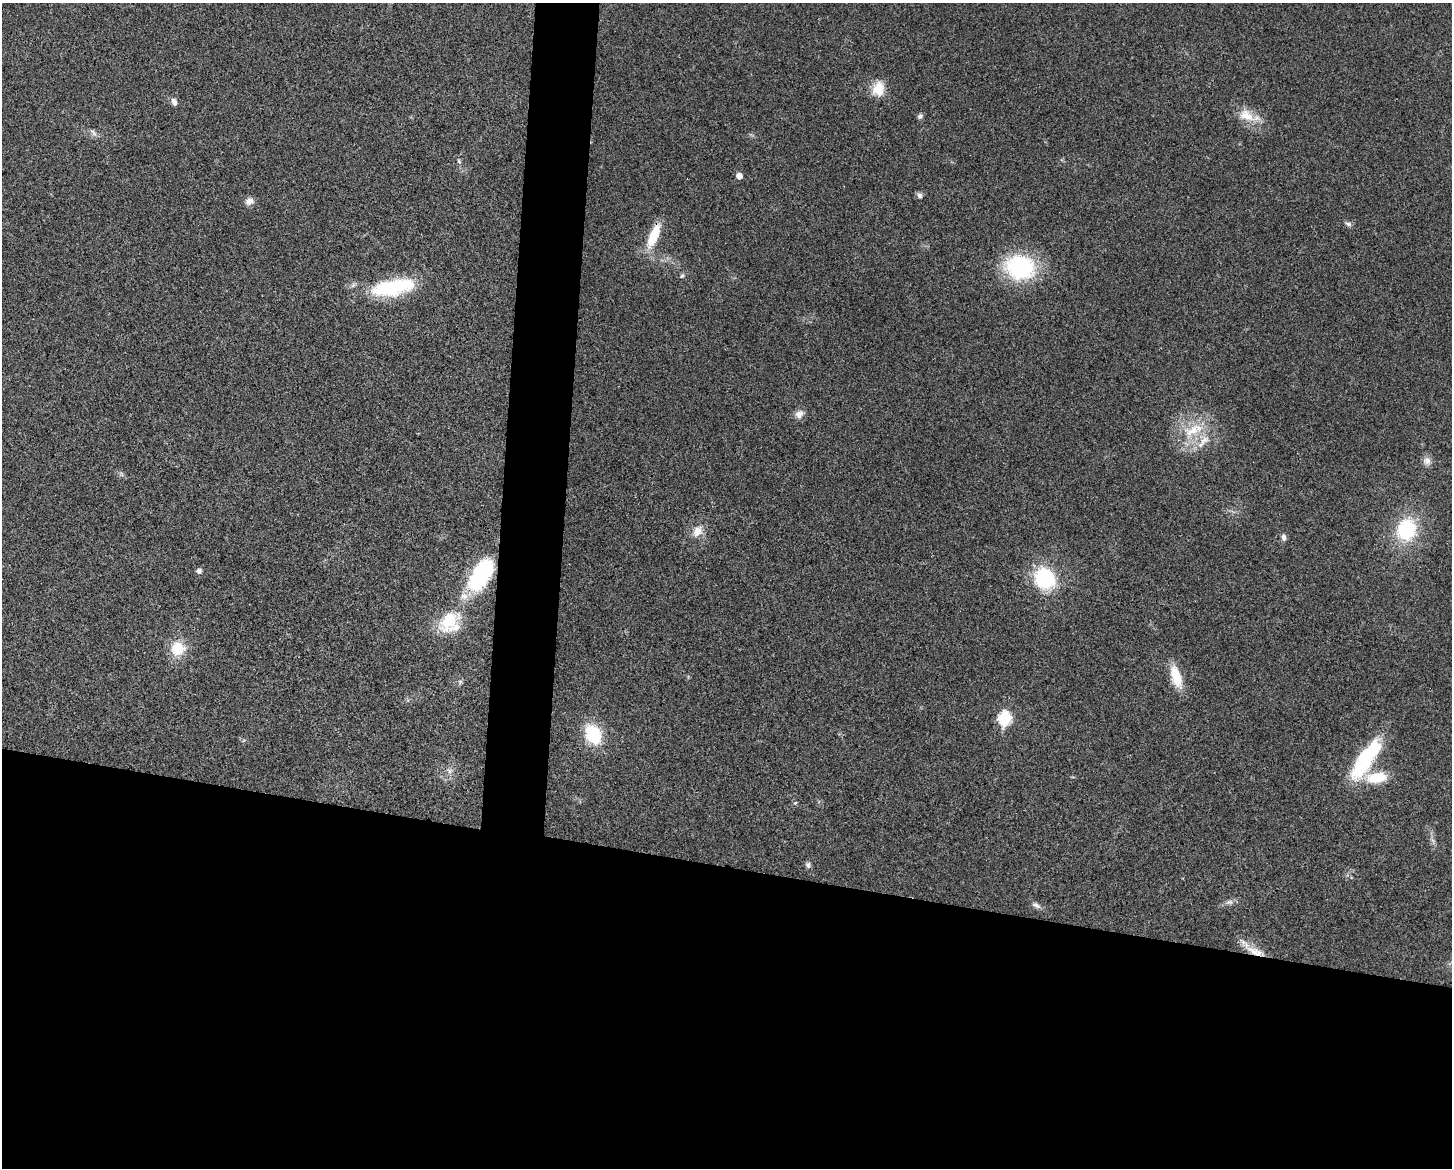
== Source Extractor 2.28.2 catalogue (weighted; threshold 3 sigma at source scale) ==
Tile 11 of 3 x 4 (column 2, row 4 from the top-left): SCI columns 1680-3129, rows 4-1169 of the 4695 x 4670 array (HDU 1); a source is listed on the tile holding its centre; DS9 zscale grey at full resolution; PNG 1454 x 1170 px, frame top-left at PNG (2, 3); no overlay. Shown black and unused: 29% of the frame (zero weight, under 3 of 4 exposures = <1% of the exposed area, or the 3 px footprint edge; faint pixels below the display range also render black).
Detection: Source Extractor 2.28.2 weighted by HDU 2 'WHT'; one run over the whole footprint, this tile lists its part. Background 0.0242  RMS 0.0047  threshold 0.021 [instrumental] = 3 sigma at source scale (4.5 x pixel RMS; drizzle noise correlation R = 1.50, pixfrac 1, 0.05/0.05 arcsec/px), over >= 5 px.
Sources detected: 39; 2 inside a brighter listed object's ellipse — not listed separately; the other 37 listed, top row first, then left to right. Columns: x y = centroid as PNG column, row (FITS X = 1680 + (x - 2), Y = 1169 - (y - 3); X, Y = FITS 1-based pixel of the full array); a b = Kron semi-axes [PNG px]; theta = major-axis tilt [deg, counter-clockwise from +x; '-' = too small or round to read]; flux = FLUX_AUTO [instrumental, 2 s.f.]
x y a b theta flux
878 89 18 14 78 8.9
174 102 10 7 -69 1.9
920 116 7 6 - 1.2
1247 116 24 15 -28 9.7
93 132 15 5 -49 1.7
459 161 6 5 - 0.76
739 176 5 5 - 3.8
919 195 8 6 -65 1.5
249 201 11 9 21 2.7
1348 224 9 6 -25 1.4
654 235 29 10 67 15
1020 267 25 20 -13 61
682 276 7 6 - 1
394 287 51 17 11 40
799 414 12 10 38 3.1
1193 430 37 17 26 19
1427 461 12 10 -78 2.9
1406 529 23 20 73 33
697 531 17 12 57 5.5
1284 537 10 6 -88 1.7
199 571 5 5 - 1.8
481 575 43 21 58 46
1045 578 26 22 -49 31
448 620 33 21 51 22
177 648 15 14 - 13
1176 677 29 12 -72 11
460 682 6 6 - 0.91
1004 718 8 7 - 47
593 734 19 13 -62 25
1365 759 54 16 57 38
449 771 8 7 - 1.8
1376 777 30 14 6 13
795 803 5 4 - 0.58
808 865 8 7 - 1.4
1229 902 11 6 7 2
1036 905 12 6 -29 1.9
1255 951 35 9 -29 8.9
Overlapping masked pixels (flux is a lower limit): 2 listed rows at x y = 654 235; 1255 951